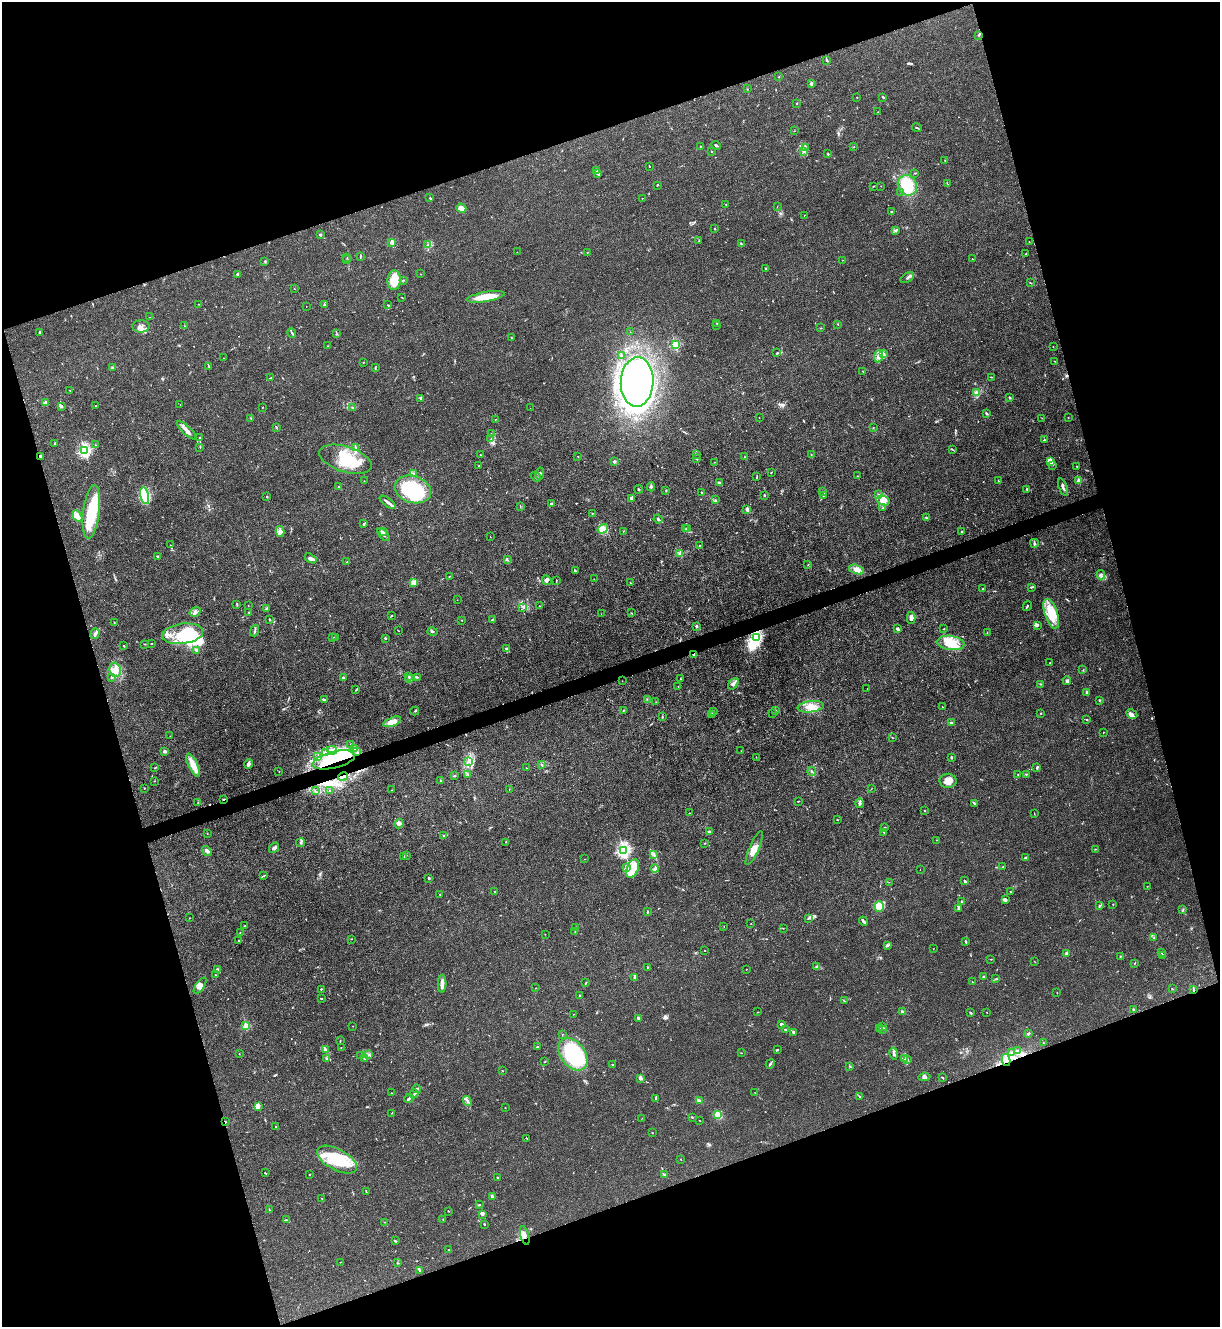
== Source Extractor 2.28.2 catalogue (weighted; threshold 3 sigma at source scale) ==
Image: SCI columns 146-5016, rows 4-5301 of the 5287 x 5305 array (HDU 1 of 3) = the unmasked area's bounding box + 8 px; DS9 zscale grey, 4 x 4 block average (1 PNG px = mean of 4 x 4 image px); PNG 1222 x 1329 px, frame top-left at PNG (2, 2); each listed source drawn as its Kron ellipse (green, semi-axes under 4 px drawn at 4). Shown black and unused: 37% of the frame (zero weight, under 3 of 4 exposures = <1% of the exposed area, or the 3 px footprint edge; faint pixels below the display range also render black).
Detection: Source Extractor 2.28.2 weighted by HDU 2 'WHT'. Background 0.0304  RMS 0.0027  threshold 0.012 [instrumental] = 3 sigma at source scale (4.5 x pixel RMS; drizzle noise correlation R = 1.50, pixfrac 1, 0.05/0.05 arcsec/px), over >= 5 px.
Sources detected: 712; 3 too faint to see at this stretch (4 x 4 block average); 18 inside a brighter object's white glare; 6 cosmic-ray / hot-pixel residue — neither listed nor drawn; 33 coinciding with a brighter row at this scale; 68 inside a brighter listed object's ellipse — not listed separately; of the other 584, all 500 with FLUX_AUTO >= 0.412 (the completeness limit of this list) listed and drawn (84 fainter detections not listed), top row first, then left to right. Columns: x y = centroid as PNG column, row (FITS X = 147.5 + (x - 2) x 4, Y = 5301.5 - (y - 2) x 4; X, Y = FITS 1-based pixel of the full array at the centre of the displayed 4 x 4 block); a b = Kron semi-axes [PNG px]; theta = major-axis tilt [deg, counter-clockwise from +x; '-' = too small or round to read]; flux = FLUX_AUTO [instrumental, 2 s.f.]
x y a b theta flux
979 35 3 2 - 1.4
827 60 3 2 - 1.8
779 77 2 2 - 1.2
811 84 4 2 - 2.2
747 89 2 2 - 0.81
883 97 3 2 - 1.8
857 98 2 2 - 0.47
797 103 2 2 - 2.5
878 112 2 2 - 0.53
917 128 5 2 - 1.5
794 131 2 2 - 0.44
716 145 5 2 - 2.9
700 146 2 2 - 0.48
854 147 2 2 - 0.57
806 148 2 2 - 0.91
712 151 2 2 - 0.95
804 151 2 2 - 1.1
828 154 2 2 - 1
945 160 2 2 - 0.5
649 166 3 2 - 0.74
597 171 2 2 - 0.99
598 173 4 2 - 7.9
915 173 3 2 - 0.79
947 183 2 2 - 0.69
657 185 3 2 - 0.76
907 185 10 9 - 47
874 186 3 2 - 0.93
881 186 2 2 - 0.49
901 192 2 2 - 0.82
430 198 2 2 - 0.98
642 198 2 2 - 0.55
726 205 2 2 - 1.2
777 207 2 2 - 0.46
461 208 5 4 - 9.9
891 212 3 2 - 0.93
804 215 2 2 - 0.52
715 229 2 2 - 1.2
896 230 4 2 - 2.2
320 234 3 2 - 2
699 240 2 2 - 0.67
392 242 2 2 - 33
1029 242 2 2 - 0.48
741 244 3 2 - 1.8
427 245 2 2 - 0.77
517 252 2 2 - 0.52
587 252 2 2 - 0.55
1026 254 2 2 - 0.73
347 257 2 2 - 0.62
360 257 3 2 - 1
972 259 2 2 - 0.64
347 260 2 2 - 0.56
842 260 2 2 - 0.73
265 261 2 2 - 1.1
765 268 3 2 - 0.83
237 274 2 2 - 6.6
420 274 2 2 - 0.45
907 278 7 2 33 3.3
394 280 10 6 87 32
403 280 3 2 - 1.2
1030 282 3 2 - 0.75
294 289 2 2 - 0.54
402 297 2 2 - 0.74
486 297 19 5 10 32
199 304 2 2 - 0.71
324 305 3 2 - 1.6
388 305 2 2 - 0.84
306 306 2 2 - 1.1
150 317 2 2 - 0.51
717 323 2 2 - 1
838 324 2 2 - 0.71
717 325 2 2 - 0.49
141 326 8 6 2 8.3
185 326 2 2 - 0.46
821 328 2 2 - 0.7
40 332 2 2 - 5.1
630 332 2 2 - 0.42
292 333 5 2 - 2.3
336 334 3 2 - 1.1
511 337 2 2 - 0.71
675 345 2 2 - 130
328 346 2 2 - 0.76
1053 346 2 2 - 0.44
777 353 3 2 - 1.2
883 354 3 3 - 2.8
621 355 2 2 - 0.75
878 356 6 4 70 7.6
224 358 2 2 - 0.48
1054 361 3 2 - 0.84
363 362 2 2 - 2
112 367 2 2 - 1.6
209 367 2 2 - 0.79
375 367 3 2 - 1.2
863 371 2 2 - 0.68
991 377 3 2 - 1
270 378 2 2 - 0.99
637 382 25 16 87 380
70 390 2 2 - 0.5
977 393 3 2 - 2.9
1009 397 3 2 - 1.1
421 398 3 2 - 2.6
45 402 3 2 - 2
180 405 2 2 - 0.43
61 406 4 2 - 2
96 406 2 2 - 0.84
262 407 2 2 - 0.86
352 408 3 2 - 0.96
530 408 2 2 - 0.44
986 413 4 2 - 1.7
1068 417 2 2 - 0.66
250 418 2 2 - 0.61
759 418 2 2 - 0.45
1042 418 2 2 - 0.55
495 419 2 2 - 0.53
276 427 3 2 - 0.92
873 427 2 2 - 0.53
187 430 13 3 -43 8.9
491 434 2 2 - 0.8
200 437 3 2 - 0.68
491 439 2 2 - 0.96
1044 440 2 2 - 0.84
55 443 2 2 - 2.1
95 445 2 2 - 0.5
200 447 2 2 - 0.7
355 448 2 2 - 1.9
953 450 2 2 - 0.67
85 451 2 2 - 300
697 454 3 2 - 0.75
480 455 2 2 - 0.92
811 455 3 2 - 0.9
41 456 3 2 - 1.9
578 456 2 2 - 0.73
745 457 2 2 - 0.44
346 459 27 12 -18 61
697 459 2 2 - 1.1
614 461 2 2 - 11
1050 461 3 3 - 3.8
714 462 2 2 - 0.64
479 465 2 2 - 0.63
1053 465 2 2 - 0.73
1077 466 2 2 - 0.63
771 472 2 2 - 1
413 474 3 2 - 2.4
540 474 6 3 78 3.7
858 476 2 2 - 0.78
536 477 5 2 - 3.8
757 477 3 2 - 0.92
364 481 2 2 - 0.46
998 481 2 2 - 0.75
1079 481 2 2 - 33
720 483 4 3 - 2.5
339 487 2 2 - 2.8
651 487 4 2 - 2.3
1063 487 9 2 -68 6
413 489 18 13 -16 75
639 489 4 2 - 1.8
1027 489 2 2 - 6.4
666 490 2 2 - 1.5
701 492 2 2 - 1
822 492 2 2 - 0.43
764 495 2 2 - 1.5
823 495 2 2 - 1.2
879 495 4 2 - 2.8
145 496 8 4 -77 130
267 497 2 2 - 1.2
631 498 4 3 - 3.5
716 500 2 2 - 0.73
883 500 6 5 - 20
388 502 10 2 -37 5.8
551 503 4 2 - 1.5
520 506 4 2 - 0.87
883 508 2 2 - 0.7
747 509 4 3 - 3.9
91 512 27 8 83 73
592 513 2 2 - 0.56
77 516 6 3 -62 14
926 518 3 2 - 2
658 519 4 3 - 2.8
364 524 3 2 - 1.9
603 529 5 3 - 9.8
685 529 2 2 - 0.85
687 529 2 2 - 0.68
280 531 5 3 - 4.5
383 531 3 2 - 6.6
623 531 2 2 - 0.5
962 531 2 2 - 3.6
384 535 8 2 -49 4.9
490 537 2 2 - 0.57
1034 543 4 2 - 2.4
170 545 2 2 - 0.46
699 545 2 2 - 0.81
680 554 3 2 - 4
158 556 3 2 - 1.5
311 558 6 2 -33 3.9
507 560 2 2 - 0.89
347 562 2 2 - 0.77
808 565 2 2 - 0.51
857 569 8 4 -15 9.9
575 571 3 2 - 2.7
1101 575 5 2 - 3.1
449 576 2 2 - 0.49
594 579 2 2 - 0.67
547 580 5 4 - 4.2
556 580 3 2 - 0.91
414 582 3 3 - 7
630 583 2 2 - 0.47
1031 587 3 2 - 1.3
983 588 2 2 - 0.53
457 600 2 2 - 0.74
237 604 3 2 - 1.4
248 606 2 2 - 0.42
540 606 2 2 - 0.46
1027 606 5 2 - 1.7
522 607 3 2 - 1.2
267 608 3 2 - 2.3
195 612 6 3 33 4.1
249 612 3 2 - 0.79
631 613 2 2 - 0.7
601 614 2 2 - 0.44
1051 614 15 6 -72 25
391 616 3 2 - 1
911 618 6 4 88 7.9
269 619 2 2 - 1.2
492 619 2 2 - 0.67
462 620 2 2 - 0.63
114 622 2 2 - 0.97
1037 625 4 4 - 2.9
697 626 3 2 - 1.8
897 629 4 2 - 3.6
944 629 2 2 - 0.59
255 630 6 2 70 2.3
398 630 2 2 - 0.64
432 632 5 2 - 1.8
987 632 2 2 - 0.69
95 634 5 2 - 5.5
183 634 20 10 7 97
333 637 2 2 - 0.46
335 637 2 2 - 1.6
756 637 2 2 - 340
385 638 3 2 - 1.6
951 643 13 7 -8 26
145 644 2 2 - 0.67
151 644 2 2 - 0.61
124 646 2 2 - 1.3
506 648 2 2 - 1.7
197 650 4 2 - 5
694 654 4 3 - 3.2
1050 663 2 2 - 1.5
115 670 7 5 -73 11
1083 670 2 2 - 0.58
409 676 3 2 - 1.4
112 677 2 2 - 1.2
343 677 2 2 - 12
417 677 3 2 - 1.2
409 679 3 2 - 1.1
680 679 2 2 - 0.64
622 681 2 2 - 0.53
1067 681 4 3 - 2.8
733 684 7 3 51 5.6
1041 684 2 2 - 0.75
678 686 2 2 - 0.42
867 688 2 2 - 0.81
356 690 3 2 - 1.2
1087 692 2 2 - 9.4
647 699 2 2 - 0.52
325 700 4 3 - 2.8
1099 700 2 2 - 0.87
656 702 2 2 - 0.44
811 707 13 5 7 16
942 707 2 2 - 0.51
624 710 2 2 - 0.81
775 710 2 2 - 1.5
415 711 4 2 - 1.8
713 711 2 2 - 0.83
773 713 3 2 - 0.95
1041 713 2 2 - 2.9
711 714 3 2 - 1.7
1132 714 6 4 -28 5.1
662 717 2 2 - 0.83
1087 720 2 2 - 1
392 722 9 4 21 22
951 723 2 2 - 2.6
1103 732 2 2 - 0.74
170 736 2 2 - 0.44
892 738 3 2 - 0.66
351 744 3 2 - 0.92
355 748 3 2 - 1.3
332 750 5 4 - 7.4
165 751 2 2 - 18
357 751 2 2 - 1.2
741 751 2 2 - 0.51
325 753 3 2 - 2
317 757 3 2 - 1.5
756 757 2 2 - 0.57
951 757 3 2 - 2
334 760 21 8 13 93
469 761 3 2 - 2.4
248 764 5 3 - 4.2
193 765 13 4 -64 24
542 765 2 2 - 0.73
1037 767 4 2 - 2.2
155 768 2 2 - 1.2
526 768 2 2 - 0.54
279 771 2 2 - 0.48
812 771 5 2 - 1.7
468 774 2 2 - 0.56
1018 774 2 2 - 0.98
1026 774 2 2 - 1.2
455 776 2 2 - 1.3
343 777 5 2 - 3.8
154 781 2 2 - 0.59
441 781 3 2 - 1.4
948 781 8 7 - 13
144 788 2 2 - 0.62
509 789 2 2 - 0.49
871 789 2 2 - 0.57
392 790 2 2 - 0.43
315 791 3 2 - 1.3
330 791 2 2 - 0.58
223 799 4 2 - 1.3
798 801 2 2 - 0.73
198 803 2 2 - 0.43
860 803 5 3 - 3.7
974 803 4 2 - 1.4
925 811 2 2 - 1.1
690 813 2 2 - 0.65
1034 813 2 2 - 0.51
837 820 2 2 - 0.92
399 823 5 3 - 3.6
885 827 2 2 - 2.4
709 832 2 2 - 3.2
884 832 2 2 - 0.87
207 833 2 2 - 0.67
444 836 3 2 - 1.2
936 840 2 2 - 0.41
506 842 2 2 - 0.71
300 843 5 2 - 2
705 843 2 2 - 0.72
274 848 6 2 52 4.8
754 848 18 5 66 14
1095 849 3 2 - 0.57
624 850 2 2 - 360
207 851 5 3 - 4.3
653 854 3 2 - 2.5
406 855 2 2 - 1
404 857 2 2 - 1.6
1025 858 3 2 - 3.3
585 859 2 2 - 0.47
627 867 2 2 - 0.8
1002 867 3 2 - 0.91
633 869 10 5 68 18
655 869 4 3 - 3.8
920 869 2 2 - 0.52
264 875 3 2 - 1.3
429 878 2 2 - 2.1
964 881 2 2 - 2.1
889 882 2 2 - 0.43
1147 886 2 2 - 0.54
495 892 2 2 - 0.97
1011 892 2 2 - 0.64
440 894 2 2 - 1
1005 900 4 3 - 3
962 902 2 2 - 2.1
1113 904 2 2 - 0.89
879 906 5 4 - 30
1100 906 3 2 - 1.8
958 908 2 2 - 1.5
1183 909 2 2 - 1
647 912 2 2 - 2.7
189 918 2 2 - 0.46
808 918 2 2 - 1
863 921 5 3 - 2.6
751 923 2 2 - 0.55
245 926 2 2 - 1.1
724 926 2 2 - 0.68
576 928 2 2 - 0.53
783 928 2 2 - 0.44
575 932 2 2 - 0.5
240 933 2 2 - 0.59
545 934 2 2 - 0.45
1154 938 2 2 - 0.58
351 939 2 2 - 0.45
239 941 4 2 - 1.3
966 942 3 2 - 1.9
887 945 4 3 - 2.3
933 949 2 2 - 0.45
705 950 2 2 - 0.72
1067 953 3 2 - 4.4
1161 953 2 2 - 0.49
1163 955 3 2 - 0.57
1120 956 2 2 - 0.9
991 959 2 2 - 0.66
1035 962 2 2 - 0.57
1134 963 3 2 - 0.76
647 967 3 2 - 0.74
817 967 2 2 - 1.2
218 969 2 2 - 1.7
746 969 2 2 - 0.54
215 975 2 2 - 0.68
635 977 3 2 - 1.1
983 977 2 2 - 2.3
996 979 4 2 - 1.5
972 982 2 2 - 0.49
586 983 3 2 - 1.7
442 984 9 3 88 12
200 986 9 4 57 7.9
536 988 2 2 - 0.57
321 989 2 2 - 1.3
1172 989 3 2 - 0.86
1193 989 4 2 - 1.3
1057 992 2 2 - 0.41
580 996 2 2 - 3.9
321 998 3 2 - 1
844 1001 4 2 - 0.79
1134 1009 3 2 - 2.3
758 1012 2 2 - 0.55
902 1012 2 2 - 19
987 1012 2 2 - 0.5
970 1013 3 2 - 1.9
573 1014 2 2 - 0.48
639 1018 4 2 - 3
781 1024 3 3 - 4.2
246 1026 2 2 - 72
353 1026 2 2 - 0.5
883 1027 2 2 - 1.2
879 1028 2 2 - 0.54
882 1029 3 2 - 2.1
786 1030 4 2 - 1.8
794 1032 4 2 - 2.5
1028 1033 3 2 - 2.1
562 1035 2 2 - 0.58
340 1041 3 2 - 0.74
1043 1043 2 2 - 0.67
341 1047 2 2 - 0.68
537 1047 2 2 - 1.5
325 1049 3 2 - 5.4
778 1050 3 2 - 1.3
1017 1050 2 2 - 1.1
1012 1052 2 2 - 1.1
741 1053 3 2 - 0.67
239 1054 2 2 - 0.96
573 1054 18 12 -53 170
894 1054 6 3 -78 5.4
369 1055 2 2 - 0.86
361 1056 2 2 - 0.94
905 1058 2 2 - 0.68
326 1059 4 2 - 1.7
365 1059 3 2 - 1.1
908 1059 2 2 - 0.77
1006 1060 6 4 -78 7.5
545 1062 3 2 - 0.92
613 1064 2 2 - 0.67
770 1064 5 2 - 2.9
850 1066 3 2 - 0.63
503 1071 2 2 - 0.51
924 1077 6 3 6 3.9
641 1078 4 2 - 2.9
942 1078 4 2 - 1.4
417 1089 4 2 - 1.9
392 1093 2 2 - 0.97
755 1093 2 2 - 0.52
414 1094 5 2 - 2
860 1096 3 2 - 0.99
409 1098 5 2 - 2.8
656 1099 4 2 - 2.1
700 1100 3 2 - 1.7
467 1101 5 2 - 3.6
258 1106 3 2 - 2.3
505 1108 2 2 - 0.59
392 1113 3 2 - 0.66
718 1115 4 3 - 14
692 1117 2 2 - 1
642 1118 2 2 - 0.42
699 1120 2 2 - 0.51
225 1122 2 2 - 1.2
276 1127 2 2 - 0.92
652 1133 2 2 - 1.2
527 1138 3 2 - 0.67
681 1159 2 2 - 0.59
337 1160 22 10 -28 77
265 1173 3 2 - 1.1
310 1175 2 2 - 0.5
665 1175 3 2 - 2.1
497 1178 2 2 - 2.4
366 1192 2 2 - 1
492 1196 3 2 - 3.1
321 1198 2 2 - 0.49
479 1205 2 2 - 1.3
269 1210 2 2 - 0.47
449 1211 2 2 - 0.66
482 1214 3 2 - 2.7
443 1219 3 2 - 0.84
286 1220 4 2 - 2.1
384 1222 2 2 - 0.56
484 1224 2 2 - 1.7
525 1235 9 4 -74 7.4
395 1241 3 2 - 1.8
448 1250 2 2 - 0.74
340 1262 2 2 - 0.43
397 1263 3 2 - 0.87
420 1271 3 2 - 1.9
Overlapping masked pixels (flux is a lower limit): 9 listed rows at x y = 41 456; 756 637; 694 654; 334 760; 343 777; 223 799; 1006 1060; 225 1122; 525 1235
Diffuse or blended objects may show on this block-average render without a row.